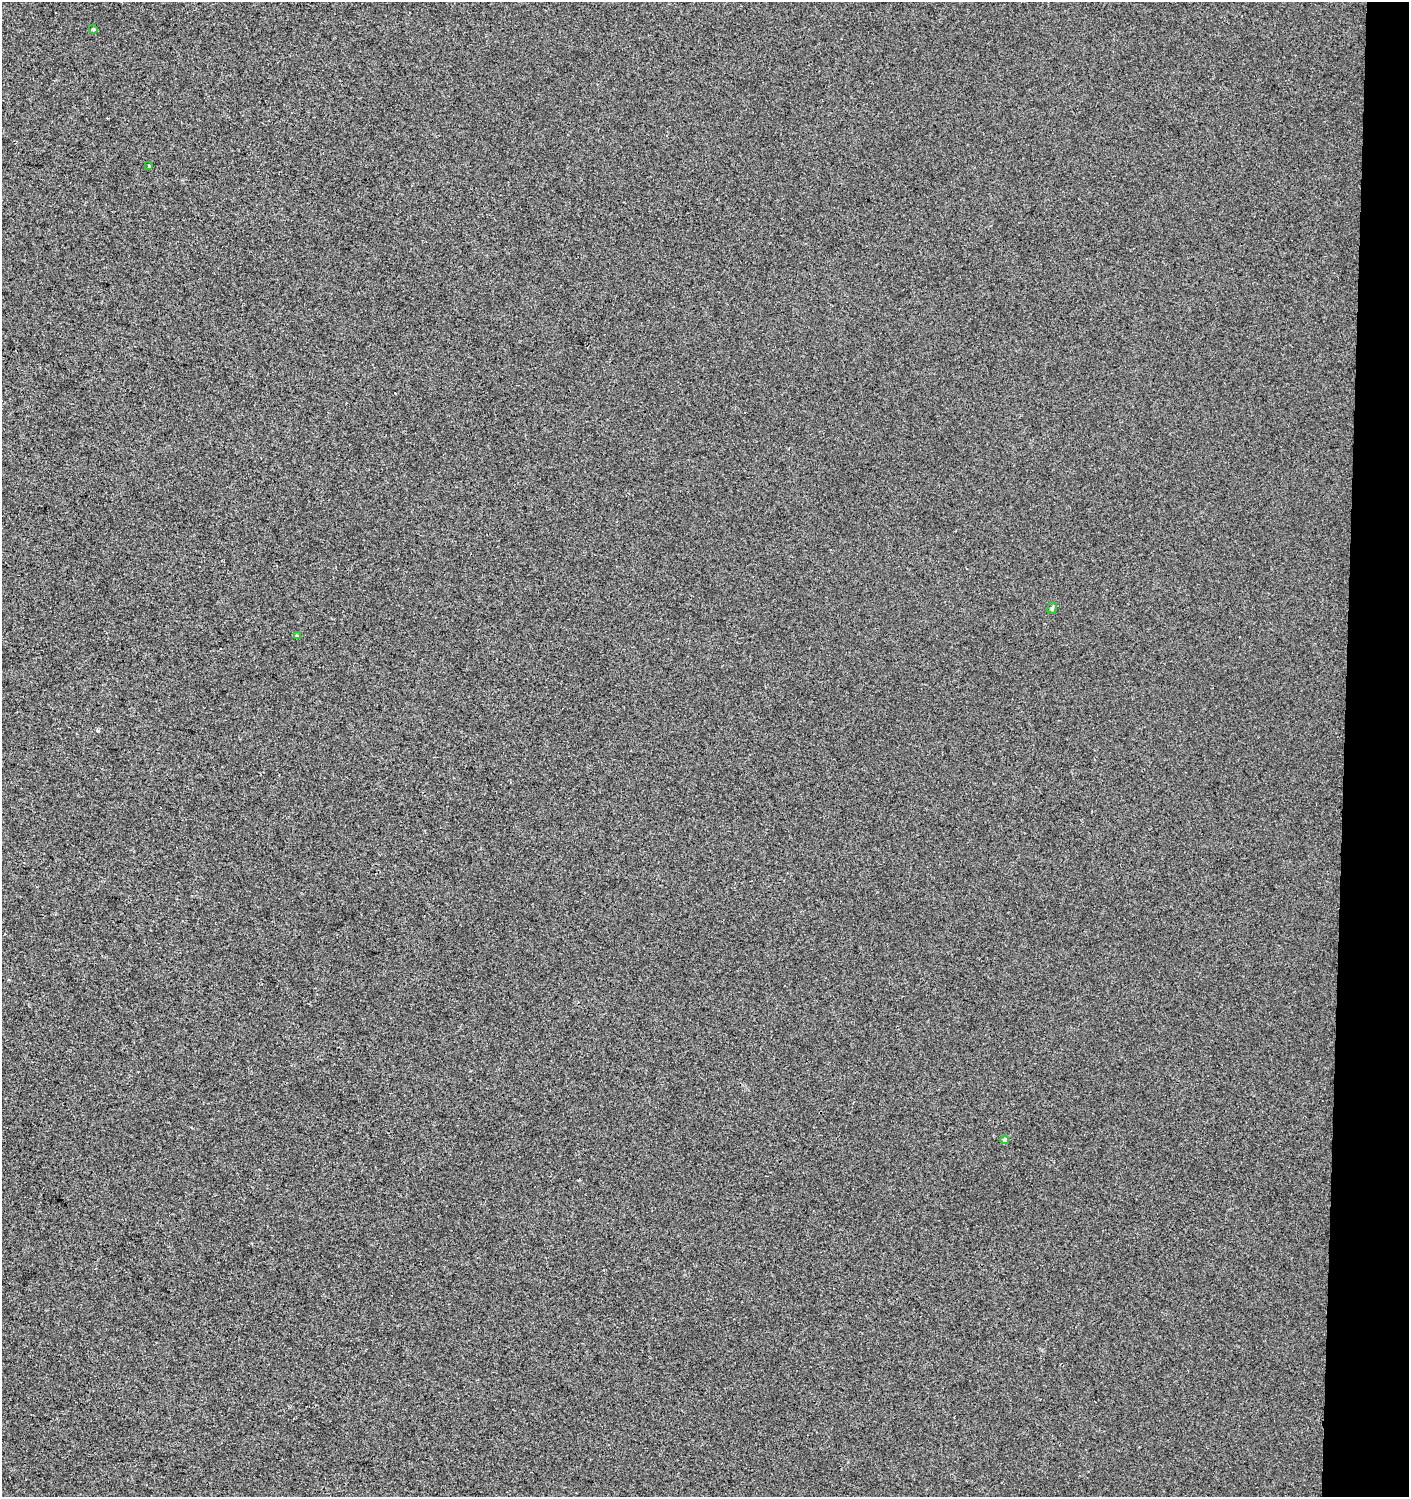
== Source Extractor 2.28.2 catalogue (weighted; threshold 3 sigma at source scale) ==
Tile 6 of 3 x 3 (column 3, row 2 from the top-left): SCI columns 3098-4504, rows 1496-2990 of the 4734 x 4494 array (HDU 1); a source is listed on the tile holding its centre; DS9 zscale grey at full resolution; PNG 1411 x 1499 px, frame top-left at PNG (2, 2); each listed source drawn as its Kron ellipse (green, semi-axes under 4 px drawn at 4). Shown black and unused: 5% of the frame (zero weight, under 2 of 3 exposures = <1% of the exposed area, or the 3 px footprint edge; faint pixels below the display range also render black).
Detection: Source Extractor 2.28.2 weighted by HDU 2 'WHT'; one run over the whole footprint, this tile lists its part. Background 0.00371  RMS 0.0062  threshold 0.0277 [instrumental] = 3 sigma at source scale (4.5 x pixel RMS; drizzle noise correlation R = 1.50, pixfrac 1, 0.0396/0.0396 arcsec/px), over >= 5 px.
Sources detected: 5; all 5 listed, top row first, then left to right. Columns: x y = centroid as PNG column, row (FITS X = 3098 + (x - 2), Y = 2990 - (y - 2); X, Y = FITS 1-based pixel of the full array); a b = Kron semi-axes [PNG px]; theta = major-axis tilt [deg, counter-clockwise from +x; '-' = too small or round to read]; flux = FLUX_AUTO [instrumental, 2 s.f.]
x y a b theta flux
93 29 4 4 - 0.95
149 166 3 2 - 1.2
1052 608 6 4 75 0.99
297 636 4 3 - 0.88
1005 1140 4 4 - 2.3